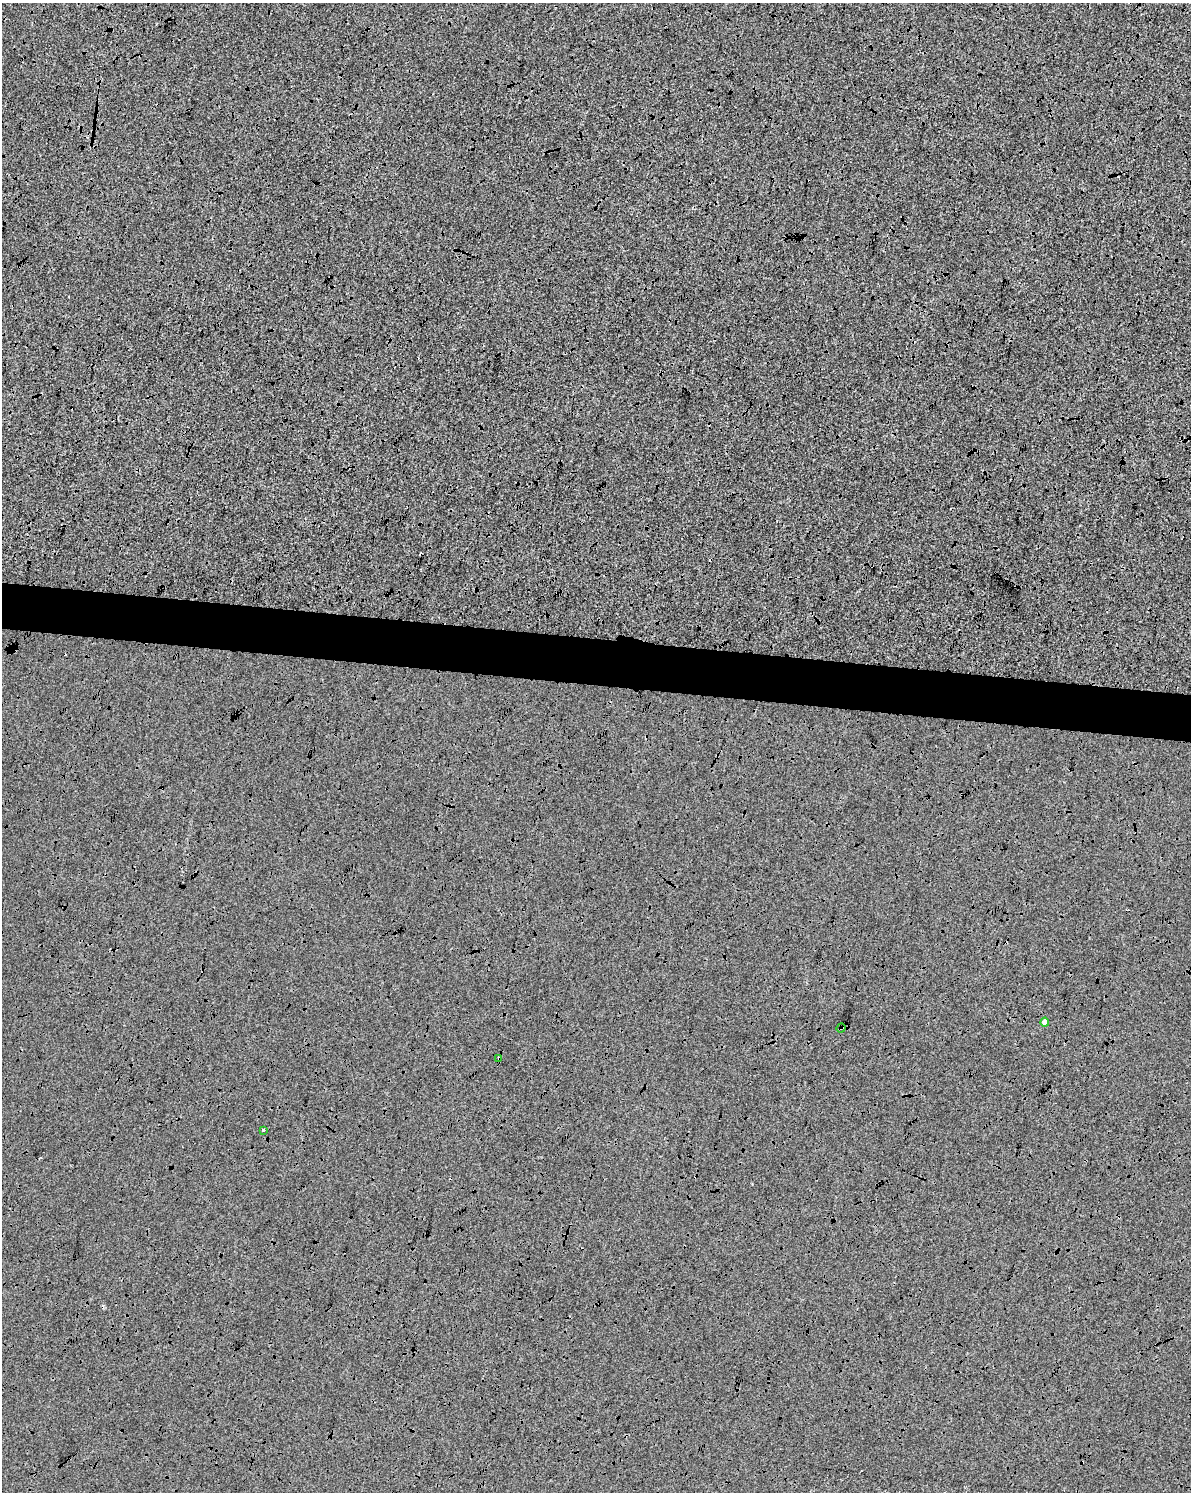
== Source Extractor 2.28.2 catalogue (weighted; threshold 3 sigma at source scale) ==
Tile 6 of 4 x 3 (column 2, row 2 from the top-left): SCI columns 1189-2377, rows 1719-3208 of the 4765 x 4983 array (HDU 1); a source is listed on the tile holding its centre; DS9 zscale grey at full resolution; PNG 1193 x 1494 px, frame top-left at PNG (2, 3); each listed source drawn as its Kron ellipse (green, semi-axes under 4 px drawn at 4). Shown black and unused: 4% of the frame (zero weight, under 3 of 4 exposures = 2% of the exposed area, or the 3 px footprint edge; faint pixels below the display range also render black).
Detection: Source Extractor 2.28.2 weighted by HDU 2 'WHT'; one run over the whole footprint, this tile lists its part. Background -2.78e-04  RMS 0.0065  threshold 0.0292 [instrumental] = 3 sigma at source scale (4.5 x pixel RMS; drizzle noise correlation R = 1.50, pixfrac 1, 0.0396/0.0396 arcsec/px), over >= 5 px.
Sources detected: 8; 4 cosmic-ray / hot-pixel residue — neither listed nor drawn; the other 4 listed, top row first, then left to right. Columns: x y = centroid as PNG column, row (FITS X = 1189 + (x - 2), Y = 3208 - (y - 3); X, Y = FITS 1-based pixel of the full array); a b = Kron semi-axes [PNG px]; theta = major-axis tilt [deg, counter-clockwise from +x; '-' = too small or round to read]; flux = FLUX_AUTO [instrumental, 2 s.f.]
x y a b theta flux
1045 1022 4 4 - 3.1
841 1028 4 3 - 5.7
499 1059 3 3 - 1.2
263 1130 3 3 - 1.5
Overlapping masked pixels (flux is a lower limit): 2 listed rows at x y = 841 1028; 499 1059